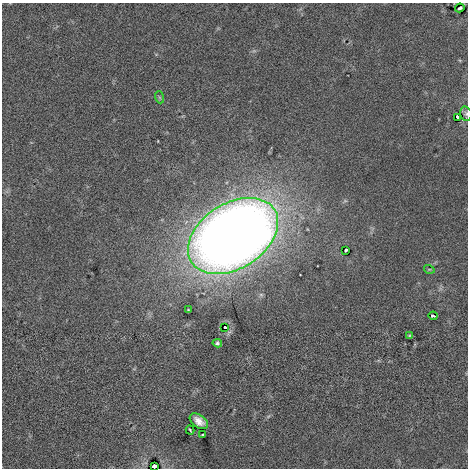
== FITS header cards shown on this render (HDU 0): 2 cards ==
NAXIS1  =                  466
NAXIS2  =                  466

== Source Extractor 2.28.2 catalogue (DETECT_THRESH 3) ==
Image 466 x 466 px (HDU 0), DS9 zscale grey, 1 PNG px = 1 image px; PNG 470 x 470 px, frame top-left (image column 1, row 466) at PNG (2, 3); each listed source drawn as its Kron ellipse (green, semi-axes under 4 px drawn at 4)
Background -7.80e-06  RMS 0.041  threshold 0.123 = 3 sigma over >= 5 px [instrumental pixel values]
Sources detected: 16; all 16 listed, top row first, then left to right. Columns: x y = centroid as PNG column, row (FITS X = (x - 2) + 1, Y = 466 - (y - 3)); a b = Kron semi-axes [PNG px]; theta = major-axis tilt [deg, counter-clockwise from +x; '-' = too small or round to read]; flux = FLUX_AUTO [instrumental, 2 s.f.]
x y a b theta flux
460 8 4 3 - 4.9
159 97 6 4 -71 3.5
466 114 7 5 -75 4.5
458 117 4 3 - 33
233 236 49 32 32 4800
346 250 3 3 - 4.6
429 269 5 3 - 2.3
188 310 3 2 - 2.5
433 316 4 3 - 6.3
225 327 3 2 - 3.9
409 336 4 3 - 4
217 343 4 4 - 5.4
199 421 10 6 -36 22
190 430 4 2 - 3
203 435 3 2 - 3.2
154 466 4 3 - 14
At the frame edge (FLAGS 8, measured only in part): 2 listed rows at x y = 466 114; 154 466